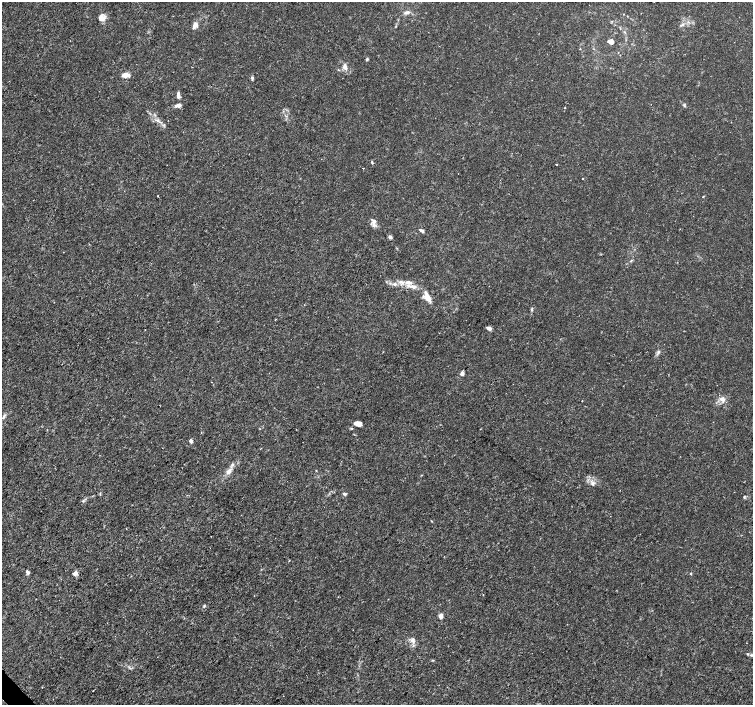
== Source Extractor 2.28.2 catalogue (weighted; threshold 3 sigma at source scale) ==
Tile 7 of 4 x 4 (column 3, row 2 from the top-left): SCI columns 3024-4524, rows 2981-4385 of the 6056 x 6026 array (HDU 1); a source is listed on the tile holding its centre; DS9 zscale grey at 2 x 2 block average (1 PNG px = mean of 2 x 2 image px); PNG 755 x 707 px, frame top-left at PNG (2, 2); no overlay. Shown black and unused: <1% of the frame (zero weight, under 3 of 5 exposures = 2% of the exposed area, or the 3 px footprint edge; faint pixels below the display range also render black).
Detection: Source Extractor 2.28.2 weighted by HDU 2 'WHT'; one run over the whole footprint, this tile lists its part. Background 0.00166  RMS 7.4e-04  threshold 0.00334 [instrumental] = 3 sigma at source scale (4.5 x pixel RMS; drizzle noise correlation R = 1.50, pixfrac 1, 0.0396/0.0396 arcsec/px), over >= 5 px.
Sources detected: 53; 2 inside a brighter listed object's ellipse — not listed separately; the other 51 listed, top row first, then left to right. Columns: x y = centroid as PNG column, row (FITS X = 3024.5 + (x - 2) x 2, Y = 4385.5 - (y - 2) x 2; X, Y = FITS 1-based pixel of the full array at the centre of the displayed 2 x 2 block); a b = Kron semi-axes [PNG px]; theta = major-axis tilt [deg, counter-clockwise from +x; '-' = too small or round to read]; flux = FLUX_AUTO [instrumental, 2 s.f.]
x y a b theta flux
407 12 7 4 11 0.59
101 18 10 8 -56 1.1
195 24 7 7 - 0.73
681 25 3 3 - 0.18
611 42 7 6 - 0.86
367 59 4 3 - 0.24
345 67 9 5 -77 0.84
338 70 3 2 - 0.11
125 75 8 4 6 1.5
252 78 6 3 88 0.3
178 95 9 4 -89 0.64
178 105 6 4 12 0.77
685 105 6 3 -80 0.23
565 108 2 2 - 0.098
372 162 5 3 - 0.19
556 164 2 2 - 0.093
582 179 2 2 - 0.13
158 196 2 2 - 0.12
703 196 3 2 - 0.093
374 222 8 5 72 0.73
422 231 7 3 -32 0.4
390 237 5 3 - 0.45
631 261 5 2 - 0.16
400 282 5 4 - 0.46
394 284 6 5 - 0.55
413 286 12 5 -10 1.2
427 297 14 7 -59 1.7
532 309 5 3 - 0.22
489 328 5 3 - 0.72
658 352 6 3 65 0.34
462 373 3 3 - 0.94
722 399 10 7 -51 1.1
4 416 8 3 57 0.37
357 424 8 5 -11 1.1
296 429 2 2 - 0.062
191 441 3 3 - 0.57
229 471 10 6 51 1.1
316 471 3 2 - 0.096
593 483 6 5 - 0.51
344 494 6 3 -20 0.25
744 496 4 3 - 0.17
83 501 3 3 - 0.2
28 572 5 3 - 0.44
75 573 5 4 - 0.65
691 573 3 3 - 0.18
204 606 5 3 - 0.19
441 616 6 4 82 0.65
413 640 8 6 -70 0.73
747 654 4 3 - 0.17
751 655 4 3 - 0.23
433 660 3 2 - 0.12
Isophote crosses this tile's border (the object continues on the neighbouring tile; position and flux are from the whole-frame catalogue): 1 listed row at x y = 751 655
Diffuse or blended objects may show on this block-average render without a row.